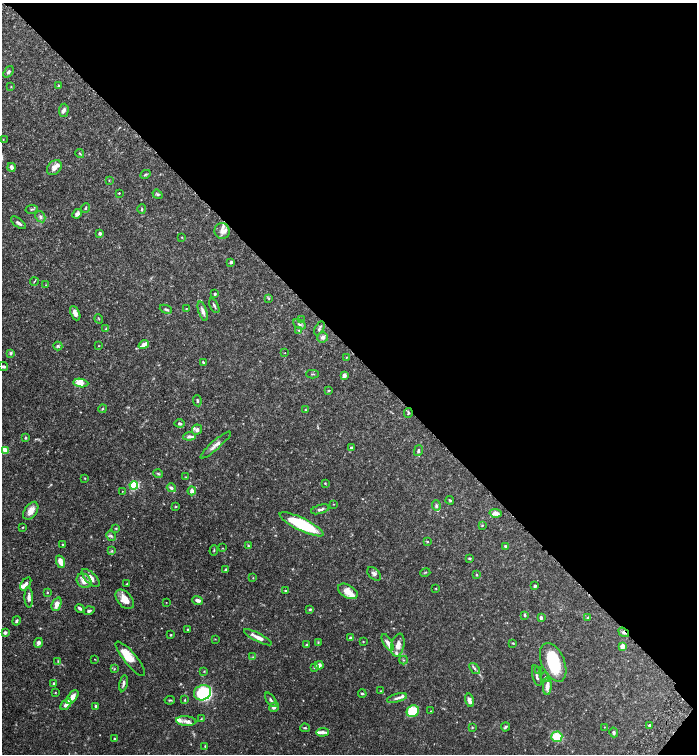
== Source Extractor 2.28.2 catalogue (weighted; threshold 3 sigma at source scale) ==
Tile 8 of 4 x 4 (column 4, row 2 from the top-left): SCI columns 4334-5723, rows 3013-4515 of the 6030 x 6025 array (HDU 1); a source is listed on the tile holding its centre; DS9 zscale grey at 2 x 2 block average (1 PNG px = mean of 2 x 2 image px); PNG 699 x 756 px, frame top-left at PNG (2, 3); each listed source drawn as its Kron ellipse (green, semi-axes under 4 px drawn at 4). Shown black and unused: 46% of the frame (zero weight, under 6 of 12 exposures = <1% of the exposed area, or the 3 px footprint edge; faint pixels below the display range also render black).
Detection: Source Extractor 2.28.2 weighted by HDU 2 'WHT'; one run over the whole footprint, this tile lists its part. Background 0.0776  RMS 0.003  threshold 0.0123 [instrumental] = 3 sigma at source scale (4.09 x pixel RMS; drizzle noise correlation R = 1.36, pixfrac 0.8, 0.05/0.05 arcsec/px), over >= 5 px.
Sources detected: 202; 2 too faint to see at this stretch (2 x 2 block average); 1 inside a brighter object's white glare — neither listed nor drawn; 1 coinciding with a brighter row at this scale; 22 inside a brighter listed object's ellipse — not listed separately; the other 176 listed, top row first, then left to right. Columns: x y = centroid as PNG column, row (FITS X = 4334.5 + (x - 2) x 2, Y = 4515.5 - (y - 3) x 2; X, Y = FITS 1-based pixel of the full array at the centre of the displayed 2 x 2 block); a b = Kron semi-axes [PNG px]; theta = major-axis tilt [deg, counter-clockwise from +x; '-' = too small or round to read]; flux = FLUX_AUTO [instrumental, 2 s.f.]
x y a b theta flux
8 72 6 4 52 1.4
59 86 4 3 - 0.81
11 87 3 2 - 0.4
64 110 6 4 85 1.5
3 139 3 2 - 0.25
80 154 4 2 - 0.5
12 167 4 3 - 2.2
54 168 8 6 48 3.6
145 174 5 3 - 0.73
109 180 3 2 - 0.32
119 193 2 2 - 0.5
158 194 5 4 - 0.87
86 208 5 2 - 0.76
32 209 6 3 10 0.86
142 209 5 3 - 0.77
77 214 5 3 - 2.3
40 217 6 4 -59 1.5
18 223 9 3 -37 1.6
222 231 8 7 - 3.6
100 233 3 3 - 1.7
182 237 3 2 - 0.34
231 262 3 3 - 1.4
34 281 4 2 - 0.5
46 285 2 2 - 0.3
215 294 3 2 - 0.97
269 298 4 3 - 0.56
214 306 8 3 -64 1
166 309 6 3 -23 1.1
186 309 3 2 - 0.29
203 311 10 4 -72 2.6
75 313 8 4 -65 3.1
99 319 5 2 - 0.47
301 320 4 2 - 0.45
299 324 7 4 -27 1.5
319 328 7 3 61 1
106 329 3 3 - 0.54
299 330 3 3 - 0.56
323 337 5 5 - 2.2
144 345 5 4 - 4.9
58 346 4 4 - 1
99 346 2 2 - 0.27
11 353 4 3 - 0.82
285 353 2 2 - 0.2
347 357 4 2 - 0.36
203 362 4 3 - 0.67
3 367 5 3 - 1.6
312 374 6 2 2 0.49
344 375 3 3 - 2.6
81 383 7 4 -6 6.3
329 390 4 3 - 0.61
197 401 5 3 - 0.89
103 409 4 3 - 0.57
305 410 3 3 - 0.48
408 413 5 3 - 0.69
180 423 5 4 - 1.3
197 430 5 4 - 2
189 436 6 4 7 1.6
26 438 3 3 - 0.98
216 445 20 4 41 3.5
351 448 4 3 - 1.5
6 451 4 3 - 7.5
418 451 6 3 75 1.2
158 474 5 3 - 0.67
186 477 3 2 - 0.33
85 478 3 3 - 0.38
325 483 3 3 - 0.49
134 485 4 4 - 31
171 488 5 4 - 1.6
122 491 2 2 - 0.22
192 491 4 3 - 2.9
450 500 4 3 - 0.65
334 504 3 2 - 0.31
436 506 5 4 - 1.2
176 507 3 2 - 0.45
320 509 9 3 16 1.9
31 511 10 6 56 5.4
495 513 6 4 -10 4.4
302 524 24 6 -26 39
482 525 3 3 - 0.61
23 527 3 2 - 0.41
116 528 3 3 - 0.56
111 536 5 4 - 1.1
427 542 3 3 - 0.54
63 544 2 2 - 0.46
248 545 4 3 - 0.62
506 546 4 3 - 0.94
223 548 3 2 - 0.3
214 550 5 3 - 0.64
112 551 4 3 - 0.72
469 558 3 2 - 0.72
60 562 6 3 -67 6.3
226 570 4 3 - 0.83
425 572 5 2 - 0.52
374 574 8 5 -43 2.1
477 575 3 3 - 0.65
91 578 11 5 -46 4.7
253 578 3 2 - 0.37
84 581 8 6 -42 4.8
26 584 7 3 55 2.7
127 584 3 2 - 0.35
535 586 2 2 - 1.4
436 588 3 2 - 0.35
286 590 2 2 - 0.44
348 591 11 6 -31 7.1
47 592 3 3 - 0.42
29 597 10 4 -88 2.8
125 599 11 7 -50 7.3
198 600 5 3 - 2.6
166 602 2 2 - 0.19
57 604 7 4 69 4.7
80 608 5 3 - 1.6
310 609 3 3 - 0.82
89 611 5 3 - 1.2
525 615 4 3 - 0.88
588 617 4 3 - 0.74
541 618 3 3 - 1.5
16 621 5 3 - 0.96
188 629 3 3 - 0.61
624 632 6 3 -34 1.4
5 633 3 3 - 1.8
171 635 2 2 - 0.64
258 637 15 4 -27 4.8
351 638 4 3 - 1.4
215 639 3 2 - 0.32
363 641 3 2 - 0.33
318 642 4 2 - 0.46
38 643 5 4 - 2
388 643 9 4 -61 3
513 643 4 2 - 0.45
306 645 3 3 - 0.63
398 645 11 6 78 4.6
623 646 3 3 - 5.1
253 657 4 3 - 0.78
95 659 3 2 - 0.25
130 659 22 6 -50 11
404 660 4 2 - 0.4
58 661 4 3 - 0.56
553 662 20 11 -67 31
319 665 4 3 - 2.9
314 667 3 3 - 0.68
114 669 4 2 - 0.41
474 669 6 3 -52 1.2
204 671 3 2 - 0.41
538 671 3 3 - 0.58
537 676 11 3 -76 1.6
545 677 5 2 - 0.54
54 683 3 2 - 0.75
123 683 8 3 78 1.9
547 686 9 4 87 4.5
381 691 2 2 - 0.25
55 692 3 2 - 0.33
202 693 9 7 28 35
362 694 4 3 - 0.78
72 697 8 4 50 4.5
397 698 10 3 15 1.9
170 700 5 3 - 0.71
185 700 4 2 - 0.44
271 700 8 3 -55 1.3
469 700 7 4 -76 2.9
66 704 7 3 50 3
96 706 3 3 - 1.2
274 707 5 4 - 2
413 711 6 5 - 19
431 711 2 2 - 0.26
201 719 3 2 - 0.43
186 721 10 5 -5 2.6
649 725 3 3 - 0.95
472 727 3 3 - 0.52
506 727 5 3 - 0.93
604 727 2 2 - 0.28
305 728 5 2 - 0.71
323 732 6 4 3 1.9
614 732 5 3 - 1.4
557 737 5 5 - 16
114 739 3 2 - 0.63
205 746 4 2 - 0.46
Overlapping masked pixels (flux is a lower limit): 1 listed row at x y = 624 632
Isophote crosses this tile's border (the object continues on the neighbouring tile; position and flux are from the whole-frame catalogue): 1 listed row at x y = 3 367